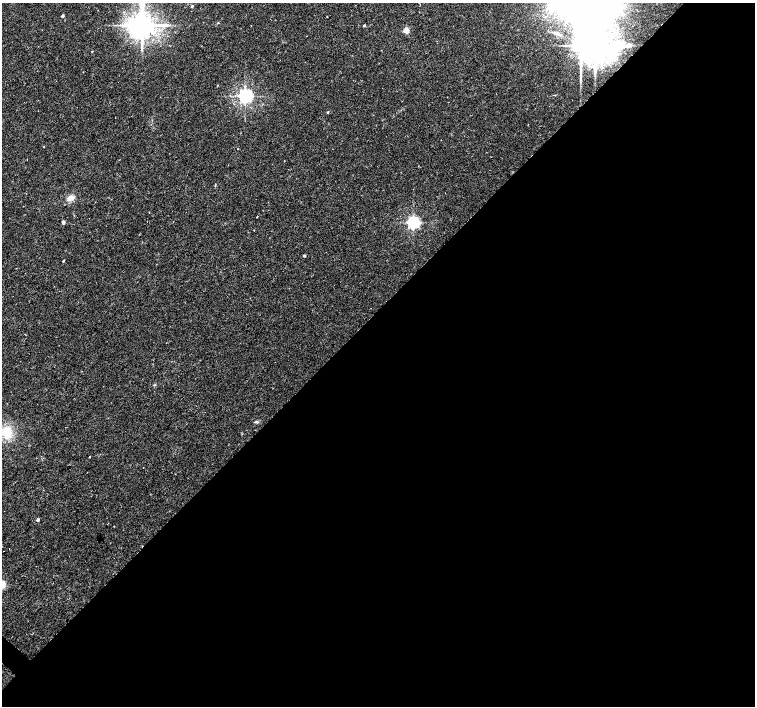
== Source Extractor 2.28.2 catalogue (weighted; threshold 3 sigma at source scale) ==
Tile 12 of 4 x 4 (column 4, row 3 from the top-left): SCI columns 4516-6020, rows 1572-2979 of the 6025 x 6025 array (HDU 1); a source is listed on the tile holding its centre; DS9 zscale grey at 2 x 2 block average (1 PNG px = mean of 2 x 2 image px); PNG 757 x 708 px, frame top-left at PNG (2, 3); no overlay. Shown black and unused: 56% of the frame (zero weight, under 2 of 3 exposures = <1% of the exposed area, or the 3 px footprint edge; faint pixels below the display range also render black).
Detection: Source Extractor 2.28.2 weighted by HDU 2 'WHT'; one run over the whole footprint, this tile lists its part. Background 0.0254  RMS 0.0028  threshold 0.0128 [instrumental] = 3 sigma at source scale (4.5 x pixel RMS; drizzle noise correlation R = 1.50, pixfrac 1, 0.0396/0.0396 arcsec/px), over >= 5 px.
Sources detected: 25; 1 inside a brighter object's white glare — not listed; the other 24 listed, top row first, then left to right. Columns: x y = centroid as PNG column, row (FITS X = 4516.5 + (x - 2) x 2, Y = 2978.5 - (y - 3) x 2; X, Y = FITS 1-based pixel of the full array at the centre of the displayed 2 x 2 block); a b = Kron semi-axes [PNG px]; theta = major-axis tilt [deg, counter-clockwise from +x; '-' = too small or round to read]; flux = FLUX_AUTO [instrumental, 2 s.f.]
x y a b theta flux
192 6 3 3 - 0.9
62 16 2 2 - 1.8
218 22 2 2 - 0.48
142 25 6 6 - 950
364 25 2 2 - 0.82
406 30 3 3 - 16
595 45 7 6 - 2000
629 45 2 2 - 3.3
92 51 2 2 - 0.4
245 96 4 4 - 250
328 112 3 2 - 0.71
238 149 2 2 - 0.56
71 198 8 6 32 4.2
256 217 2 2 - 0.32
63 222 2 2 - 2.7
413 222 4 3 - 160
304 256 2 2 - 1.2
63 261 3 2 - 0.48
257 422 5 3 - 0.88
7 432 12 9 -90 15
89 457 2 2 - 0.41
38 520 3 2 - 1.7
107 524 3 2 - 0.35
9 549 2 2 - 0.3
Overlapping masked pixels (flux is a lower limit): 1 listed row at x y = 595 45
Isophote crosses this tile's border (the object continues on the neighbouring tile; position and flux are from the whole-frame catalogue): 1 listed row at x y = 142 25
Diffuse or blended objects may show on this block-average render without a row.